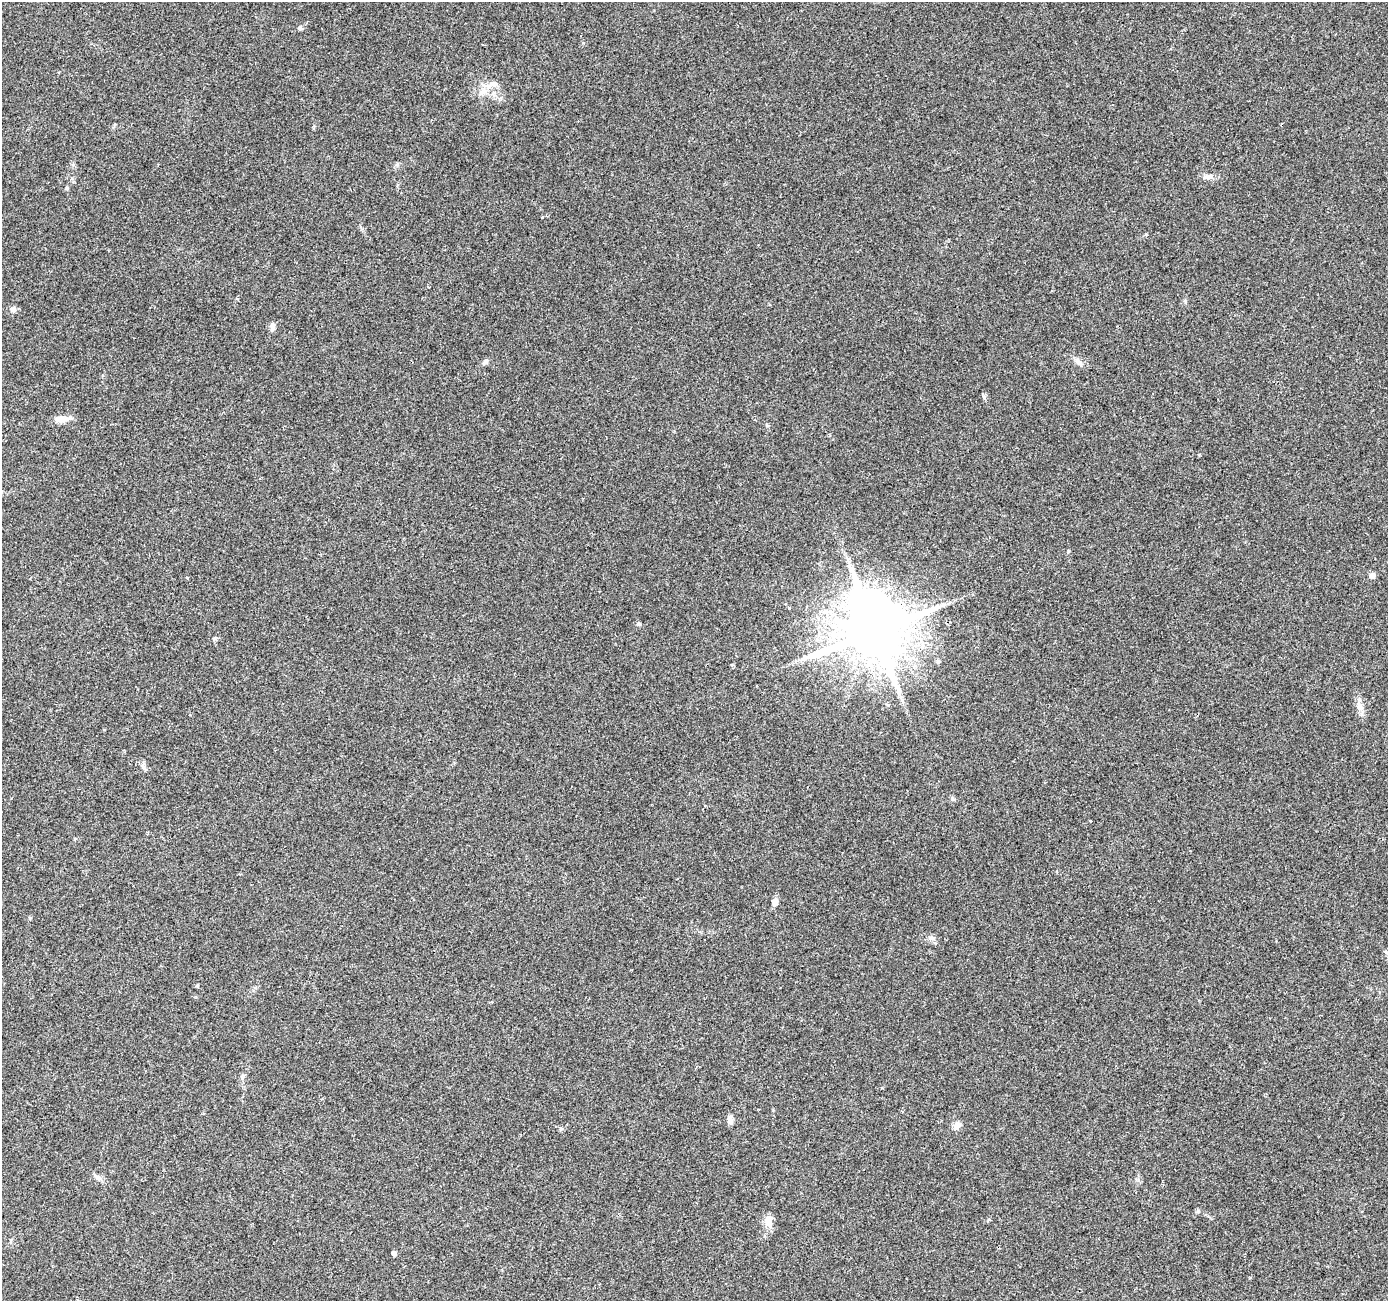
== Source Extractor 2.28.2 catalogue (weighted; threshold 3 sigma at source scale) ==
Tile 7 of 4 x 4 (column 3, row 2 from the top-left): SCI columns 2777-4162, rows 2874-4172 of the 5547 x 5680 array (HDU 1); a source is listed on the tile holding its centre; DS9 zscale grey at full resolution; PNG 1390 x 1303 px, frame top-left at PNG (2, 2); no overlay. Shown black and unused: <1% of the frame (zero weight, under 2 of 3 exposures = <1% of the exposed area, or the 3 px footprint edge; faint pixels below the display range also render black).
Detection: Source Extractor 2.28.2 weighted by HDU 2 'WHT'; one run over the whole footprint, this tile lists its part. Background 0.0544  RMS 0.0058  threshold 0.0262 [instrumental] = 3 sigma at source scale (4.5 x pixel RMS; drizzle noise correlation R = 1.50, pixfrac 1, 0.0396/0.0396 arcsec/px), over >= 5 px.
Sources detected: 27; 1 inside a brighter object's white glare — not listed; the other 26 listed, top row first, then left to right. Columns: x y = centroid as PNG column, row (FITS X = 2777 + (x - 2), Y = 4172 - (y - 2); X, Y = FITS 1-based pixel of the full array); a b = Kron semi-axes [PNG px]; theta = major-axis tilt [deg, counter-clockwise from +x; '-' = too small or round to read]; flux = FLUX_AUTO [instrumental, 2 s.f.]
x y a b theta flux
300 28 6 5 - 1.3
483 92 13 8 16 4.8
1208 177 12 7 4 2.9
67 188 4 4 - 0.81
547 216 4 4 - 0.52
13 309 8 6 -5 2.3
273 327 11 6 89 2
485 362 9 6 41 1.6
1079 362 12 7 -49 2.8
63 419 23 7 6 5
1372 575 5 5 - 4
187 577 4 3 - 0.56
639 624 5 4 - 0.97
875 631 17 14 29 5200
214 638 6 4 -19 0.77
938 661 6 5 - 1
1360 706 14 8 -55 3.7
1090 821 3 2 - 0.49
775 902 8 6 83 3.6
931 938 10 7 4 2.3
1386 952 6 4 -44 0.81
731 1122 8 7 - 2.1
958 1125 11 8 50 3
561 1129 6 4 -19 0.84
768 1221 14 9 75 5.2
394 1253 4 4 - 2
Unlisted compact peaks at least as high as the median listed source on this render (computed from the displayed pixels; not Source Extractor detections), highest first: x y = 984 397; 1068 551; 97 1178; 583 43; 1185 301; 1199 455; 952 799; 1198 1211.